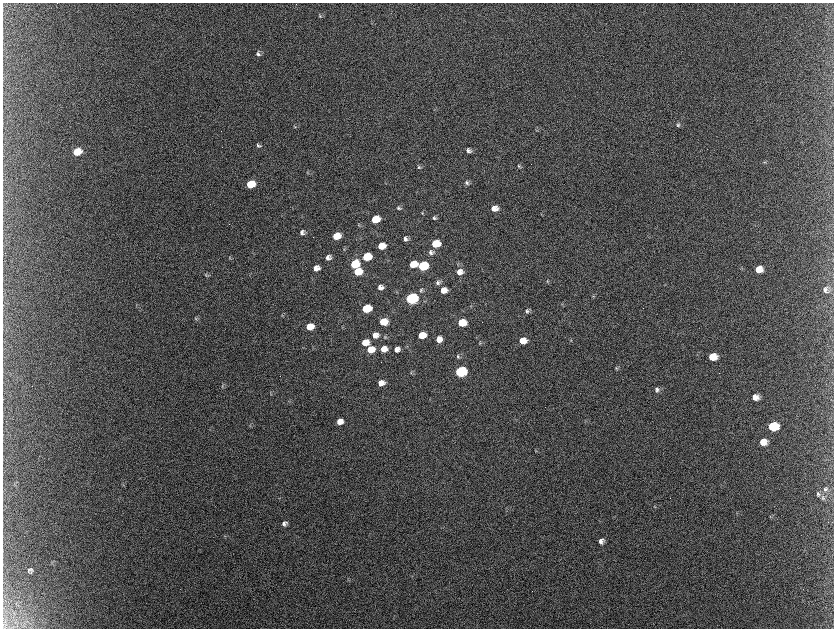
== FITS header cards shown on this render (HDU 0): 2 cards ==
NAXIS1  =                 1663 / length of data axis 1
NAXIS2  =                 1252 / length of data axis 2

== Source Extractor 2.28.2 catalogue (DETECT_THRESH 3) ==
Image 1663 x 1252 px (HDU 0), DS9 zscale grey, zoomed out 1/2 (1 PNG px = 2 x 2 image px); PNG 836 x 630 px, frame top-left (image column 1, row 1251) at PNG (3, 3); no overlay
Background 2140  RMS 31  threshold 94.4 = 3 sigma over >= 5 px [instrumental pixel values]
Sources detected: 99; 11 cannot appear on this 1/2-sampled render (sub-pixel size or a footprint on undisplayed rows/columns) and are not listed; the other 88 listed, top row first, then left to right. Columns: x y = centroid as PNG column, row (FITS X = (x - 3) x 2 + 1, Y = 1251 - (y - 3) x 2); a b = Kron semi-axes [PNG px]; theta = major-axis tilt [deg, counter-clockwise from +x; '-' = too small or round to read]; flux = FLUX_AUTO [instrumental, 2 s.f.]
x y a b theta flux
321 16 6 4 -41 9.3e+03
259 54 6 5 - 1.8e+04
678 125 6 5 - 1.4e+04
296 127 4 3 - 6.4e+03
259 145 7 5 -56 1.3e+04
469 150 6 5 - 2.4e+04
78 152 7 6 - 1.9e+05
765 162 4 3 - 6.2e+03
519 166 6 4 -70 9.2e+03
419 167 6 4 -62 1.1e+04
308 173 4 3 - 5.6e+03
467 183 6 5 - 1.7e+04
251 184 7 5 18 2.6e+05
399 208 6 4 -44 1.2e+04
495 208 6 5 - 5.6e+04
423 213 4 3 - 6.1e+03
435 218 6 4 -40 1.3e+04
376 219 6 5 - 2.2e+05
359 225 4 3 - 5.9e+03
303 233 6 5 - 2.5e+04
337 236 6 5 - 1.5e+05
406 239 5 4 - 2.5e+04
436 244 7 5 11 1.9e+05
382 246 6 5 - 1.2e+05
431 252 7 6 - 2.2e+04
329 257 6 5 - 3.1e+04
367 257 6 5 - 3.2e+05
230 258 6 3 -66 6.3e+03
355 264 7 5 24 3.0e+05
414 264 6 5 - 1.2e+05
423 266 7 5 11 5.1e+05
317 268 6 5 - 4.5e+04
759 269 7 6 - 7.8e+04
358 272 6 5 - 2.0e+05
460 272 8 6 11 4.9e+04
206 275 6 3 -67 7.4e+03
548 281 5 3 - 6.2e+03
438 282 7 6 - 2.0e+04
381 287 5 5 - 3.1e+04
421 290 7 5 85 1.4e+04
444 290 6 5 - 6.8e+04
826 290 7 5 -85 2.3e+04
594 296 4 3 - 5.8e+03
412 298 7 5 14 1.5e+06
562 304 3 3 - 3.5e+03
471 306 4 3 - 5.7e+03
367 308 6 5 - 3.7e+05
527 311 7 5 -69 1.6e+04
196 318 6 3 -67 7.8e+03
384 322 7 6 - 1.5e+05
462 323 7 5 12 2.0e+05
310 327 6 5 - 1.5e+05
376 335 7 6 - 4.7e+04
422 335 6 5 - 1.2e+05
385 337 5 4 - 8.8e+03
439 339 6 5 - 6.0e+04
571 340 5 3 - 6.6e+03
523 341 7 6 - 9.0e+04
366 342 6 5 - 1.2e+05
480 343 4 4 - 7.0e+03
371 349 6 5 - 1.3e+05
384 349 6 5 - 6.2e+04
397 349 6 5 - 3.7e+04
458 356 6 4 -79 1.1e+04
713 357 7 6 - 1.2e+05
617 368 6 3 19 8.4e+03
461 372 7 6 - 1.2e+06
412 373 5 4 - 9.8e+03
382 383 6 5 - 5.4e+04
223 386 7 3 70 7.0e+03
657 389 6 6 - 2.1e+04
271 394 3 3 - 4.1e+03
756 397 7 6 - 5.4e+04
289 401 4 2 - 3.7e+03
340 421 6 5 - 5.9e+04
586 421 4 3 - 5.6e+03
250 425 6 3 -84 6.2e+03
773 426 8 6 3 3.3e+05
763 442 7 6 - 7.3e+04
536 451 5 4 - 8.2e+03
825 489 6 5 - 1.4e+04
818 494 6 5 - 1.5e+04
823 498 7 5 -70 1.4e+04
655 506 5 3 - 5.6e+03
771 516 5 4 - 6.3e+03
285 523 6 5 - 2.2e+04
602 541 6 6 - 3.1e+04
31 570 5 5 - 1.7e+04
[11 sub-pixel or undisplayed-footprint detections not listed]